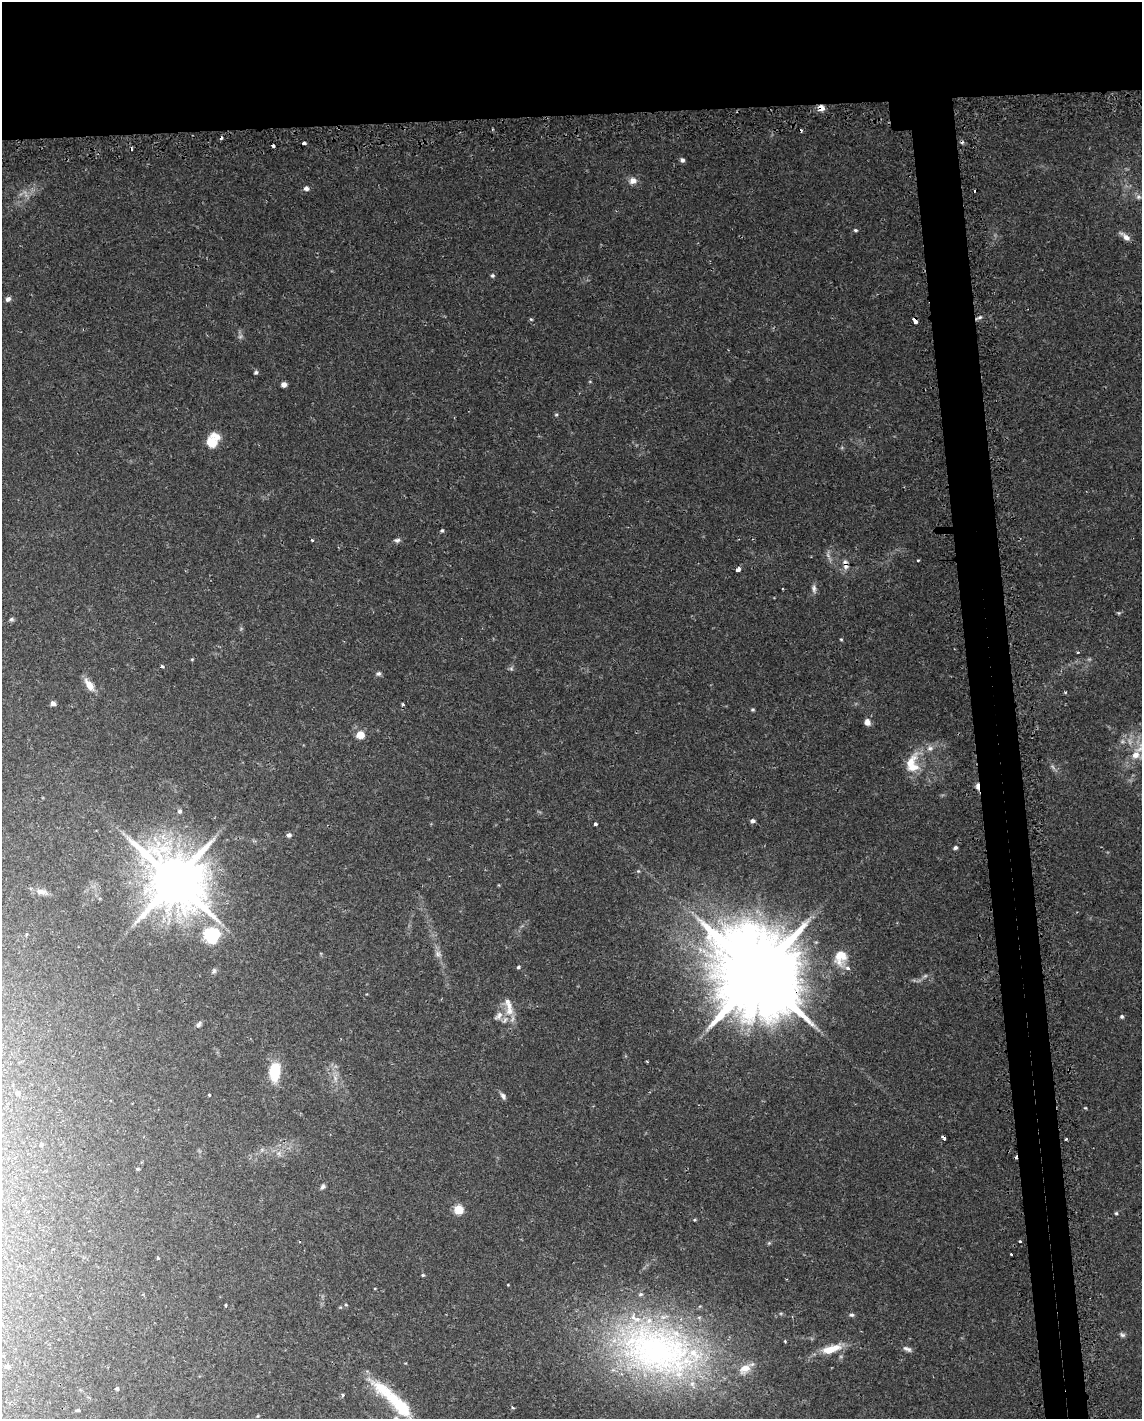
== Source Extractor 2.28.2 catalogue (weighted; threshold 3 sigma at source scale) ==
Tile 2 of 4 x 3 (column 2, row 1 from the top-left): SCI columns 1160-2299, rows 2917-4333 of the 4619 x 4388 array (HDU 1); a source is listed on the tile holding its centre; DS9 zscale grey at full resolution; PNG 1144 x 1421 px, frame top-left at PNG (2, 2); no overlay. Shown black and unused: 12% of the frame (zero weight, under 2 of 3 exposures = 3% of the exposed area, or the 3 px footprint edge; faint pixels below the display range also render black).
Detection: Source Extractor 2.28.2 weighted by HDU 2 'WHT'; one run over the whole footprint, this tile lists its part. Background 0.029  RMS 0.003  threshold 0.0137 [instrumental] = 3 sigma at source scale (4.5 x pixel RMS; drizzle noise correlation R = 1.50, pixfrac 1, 0.0396/0.0396 arcsec/px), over >= 5 px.
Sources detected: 119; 6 too faint to see at this stretch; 7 cosmic-ray / hot-pixel residue — not listed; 9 inside a brighter listed object's ellipse — not listed separately; the other 97 listed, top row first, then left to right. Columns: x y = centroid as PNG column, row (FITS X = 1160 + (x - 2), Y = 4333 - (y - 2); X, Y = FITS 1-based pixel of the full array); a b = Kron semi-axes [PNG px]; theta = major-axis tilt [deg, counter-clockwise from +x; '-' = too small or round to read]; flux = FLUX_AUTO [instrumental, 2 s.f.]
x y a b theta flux
821 108 7 6 - 2.1
304 143 4 3 - 0.82
273 146 3 3 - 0.93
682 160 5 5 - 0.89
633 181 10 9 - 2.1
306 188 6 5 - 0.94
1138 197 8 6 14 0.99
855 230 6 4 -15 0.45
1125 237 16 6 -36 1.9
492 275 5 5 - 0.54
8 299 6 5 - 1.1
980 317 7 4 30 0.67
531 319 5 4 - 0.37
915 321 6 4 -60 3.4
256 372 5 5 - 0.58
284 384 5 4 - 1.5
556 415 5 3 - 0.34
211 442 15 12 -79 5
442 531 5 4 - 0.46
312 540 3 3 - 0.5
397 540 8 6 0 0.8
828 555 10 5 -80 1.1
918 561 3 3 - 0.75
846 566 10 8 -84 1.7
738 569 4 3 - 4.6
814 589 12 6 -82 1.1
1119 613 5 5 - 0.42
11 619 7 5 1 0.59
841 639 4 4 - 0.29
1078 652 4 3 - 0.27
192 659 5 3 - 0.27
162 667 4 3 - 0.73
511 668 6 6 - 0.61
378 674 7 6 - 0.81
89 685 16 7 -55 3.7
1065 692 5 3 - 0.32
53 703 5 5 - 1.2
403 704 4 3 - 0.43
753 710 5 4 - 0.42
867 722 8 7 - 1.7
360 735 6 6 - 5
930 748 9 8 - 1.5
1135 755 13 10 47 3.5
910 762 32 10 55 5.5
977 786 10 5 -89 1.2
179 811 7 6 - 0.82
753 821 6 5 - 0.83
595 824 4 3 - 0.78
289 835 5 5 - 0.88
955 848 5 4 - 0.67
638 871 5 5 - 0.4
174 880 18 16 -39 2100
42 892 18 8 -11 2.2
27 934 4 4 - 0.37
212 935 21 20 - 13
438 954 9 8 - 1.3
841 957 20 14 84 5.9
518 967 5 4 - 0.42
214 971 8 5 68 0.69
758 974 25 22 -25 5400
509 1010 15 13 80 4.4
1122 1017 5 4 - 0.55
198 1025 8 5 58 0.83
647 1061 4 3 - 0.29
275 1072 22 12 86 8.9
18 1093 5 4 - 0.62
209 1095 3 3 - 0.44
503 1096 10 5 -58 0.99
1085 1108 5 4 - 0.31
944 1137 5 3 - 1.1
1066 1139 3 3 - 0.41
41 1145 5 4 - 0.46
262 1149 7 4 0 0.61
279 1153 7 4 72 0.72
138 1169 5 4 - 0.36
323 1186 7 5 37 0.72
458 1210 6 5 - 11
1116 1213 4 4 - 0.42
769 1243 6 4 45 0.42
158 1258 3 3 - 0.39
423 1275 5 4 - 0.37
508 1285 3 2 - 0.25
375 1288 4 2 - 0.22
226 1305 3 3 - 0.4
346 1305 5 3 - 0.28
851 1315 7 5 0 0.65
1122 1335 8 6 -27 0.74
785 1341 5 3 - 0.34
831 1349 30 10 17 6.9
907 1349 12 6 -22 1.2
658 1350 122 69 -16 140
7 1366 5 4 - 0.82
117 1389 5 4 - 0.47
343 1395 5 4 - 0.44
393 1399 69 14 -43 19
513 1407 5 3 - 0.37
77 1410 6 4 1 0.4
Overlapping masked pixels (flux is a lower limit): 6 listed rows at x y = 821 108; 915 321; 846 566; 977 786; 758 974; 944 1137